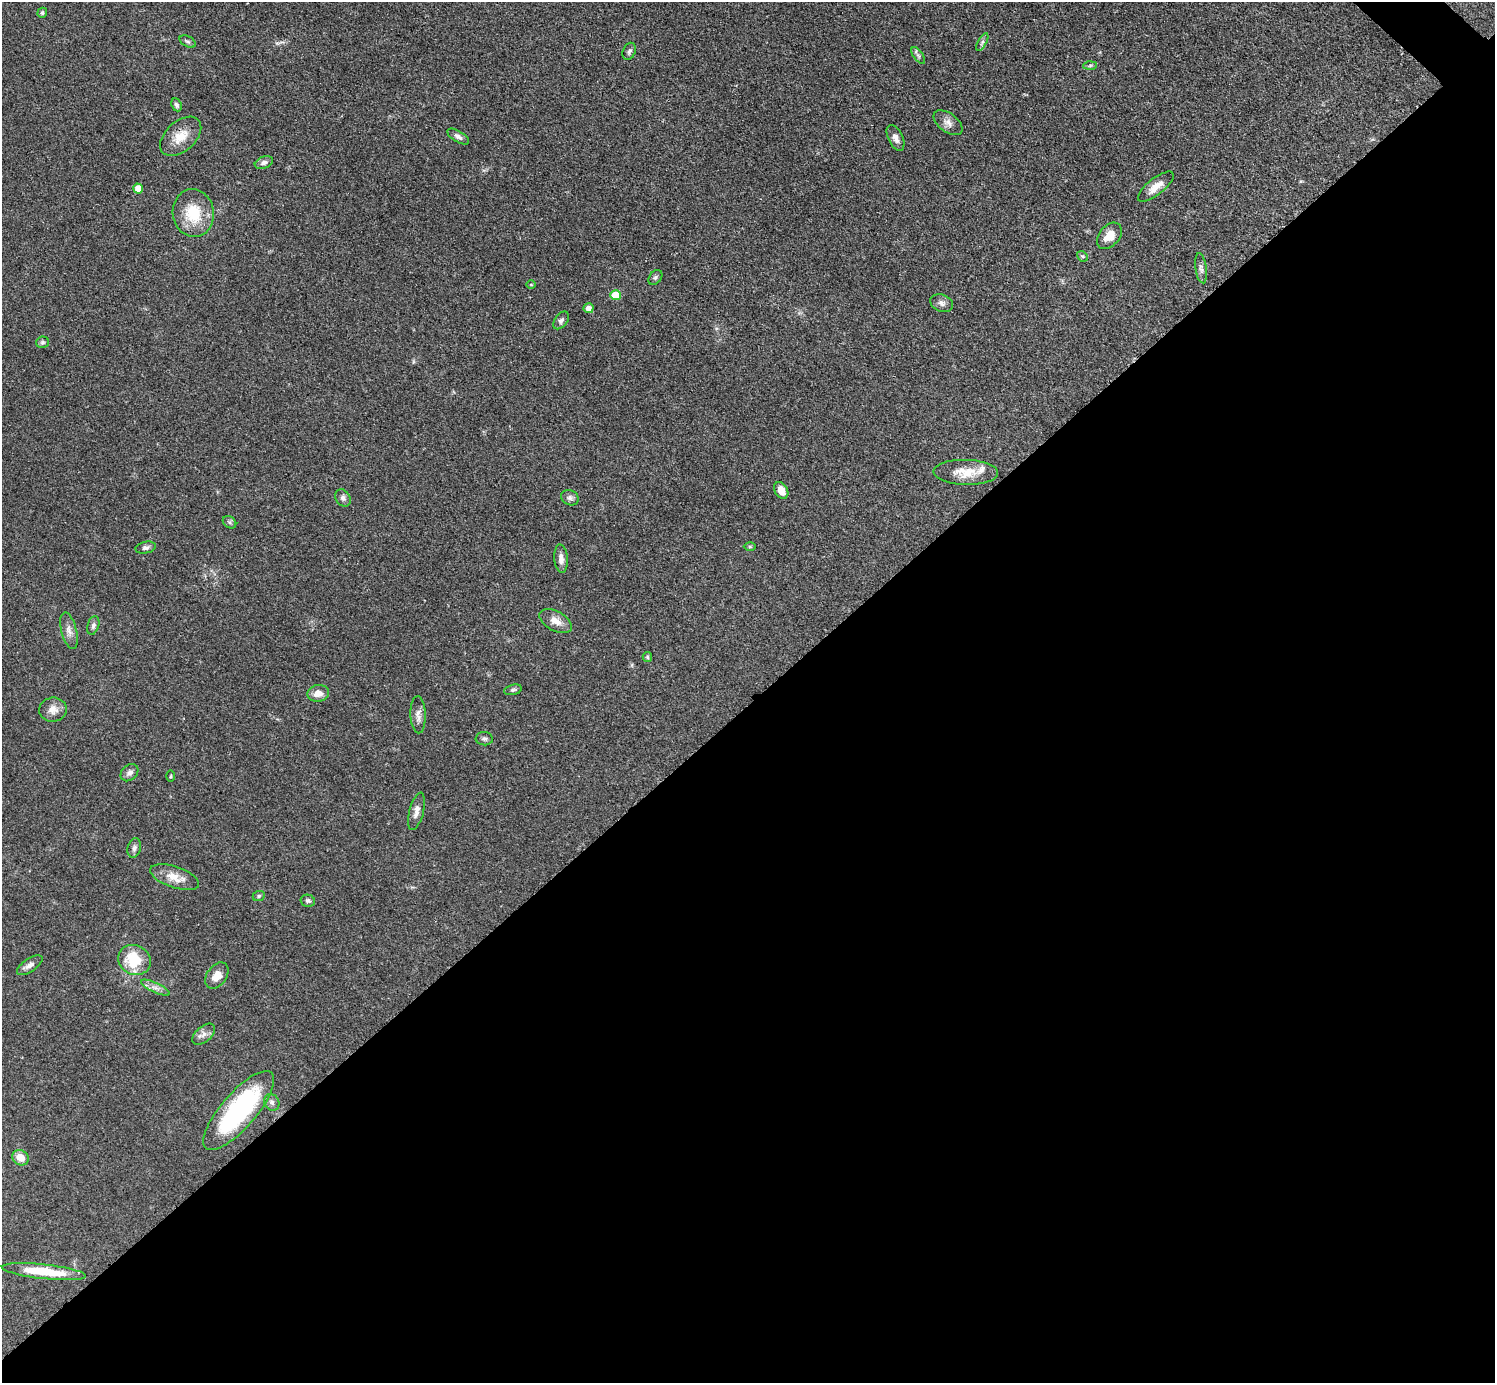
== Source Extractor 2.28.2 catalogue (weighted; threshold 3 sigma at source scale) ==
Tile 15 of 4 x 4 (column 3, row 4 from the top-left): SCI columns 2997-4489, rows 308-1688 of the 5993 x 5993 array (HDU 1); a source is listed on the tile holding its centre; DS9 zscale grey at full resolution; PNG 1497 x 1385 px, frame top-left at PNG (2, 2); each listed source drawn as its Kron ellipse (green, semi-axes under 4 px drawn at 4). Shown black and unused: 49% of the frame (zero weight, under 3 of 4 exposures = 1% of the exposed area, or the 3 px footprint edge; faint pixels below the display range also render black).
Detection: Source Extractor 2.28.2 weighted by HDU 2 'WHT'; one run over the whole footprint, this tile lists its part. Background 0.0501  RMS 0.0052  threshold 0.0236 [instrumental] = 3 sigma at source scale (4.5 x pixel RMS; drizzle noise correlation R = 1.50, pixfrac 1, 0.05/0.05 arcsec/px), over >= 5 px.
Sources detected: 59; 1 inside a brighter listed object's ellipse — not listed separately; the other 58 listed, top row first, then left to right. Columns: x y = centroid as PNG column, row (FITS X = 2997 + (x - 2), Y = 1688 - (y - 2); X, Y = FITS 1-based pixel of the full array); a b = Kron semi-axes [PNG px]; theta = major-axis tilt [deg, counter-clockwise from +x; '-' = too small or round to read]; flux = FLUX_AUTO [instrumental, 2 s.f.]
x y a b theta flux
42 13 5 4 - 0.9
188 41 9 5 -30 1.1
982 42 10 4 61 1.3
629 51 9 6 67 1.4
918 55 10 4 -54 1.3
1090 65 7 4 2 0.93
176 105 7 5 -66 1.1
948 123 16 9 -37 3.5
181 136 24 15 42 9.4
458 137 12 5 -31 2.1
895 138 14 7 -65 3.1
264 163 9 6 20 1.8
1156 187 22 8 38 5.7
138 189 5 5 - 5.3
193 213 24 20 -82 18
1109 236 15 10 49 6.8
1082 256 6 4 -42 0.77
1201 268 15 5 -82 1.9
655 277 8 6 51 1.2
531 284 5 3 - 0.41
615 295 5 5 - 14
942 303 12 8 -22 2.3
588 308 5 5 - 2.8
561 320 10 6 52 1.7
42 342 6 5 - 0.95
966 472 32 12 -1 11
781 490 9 6 -61 4.5
343 498 9 7 -59 1.8
570 498 9 7 -27 1.8
230 522 7 5 -37 0.98
750 547 6 4 -1 0.68
146 548 10 6 13 1.8
561 559 14 6 -85 3.1
556 621 18 9 -29 5.5
93 625 9 5 73 1.5
69 631 19 7 -76 3.4
647 657 5 4 - 0.69
513 690 9 5 13 1.2
318 693 11 8 12 4.8
53 710 14 12 7 4.6
418 715 19 7 -88 3.3
484 739 8 6 -4 1.5
129 773 10 7 43 2.3
171 776 5 3 - 0.52
416 811 19 7 76 3.6
134 848 10 6 75 1.8
175 877 25 10 -19 7.9
259 896 6 5 - 0.86
308 901 7 6 - 1.2
134 960 17 14 -27 20
30 965 15 6 35 3
217 976 14 9 54 5.3
155 988 16 5 -25 2.6
204 1034 13 7 41 2.9
272 1102 9 7 -61 1.9
239 1110 50 17 49 74
21 1158 8 7 - 5.7
44 1272 42 7 -6 19